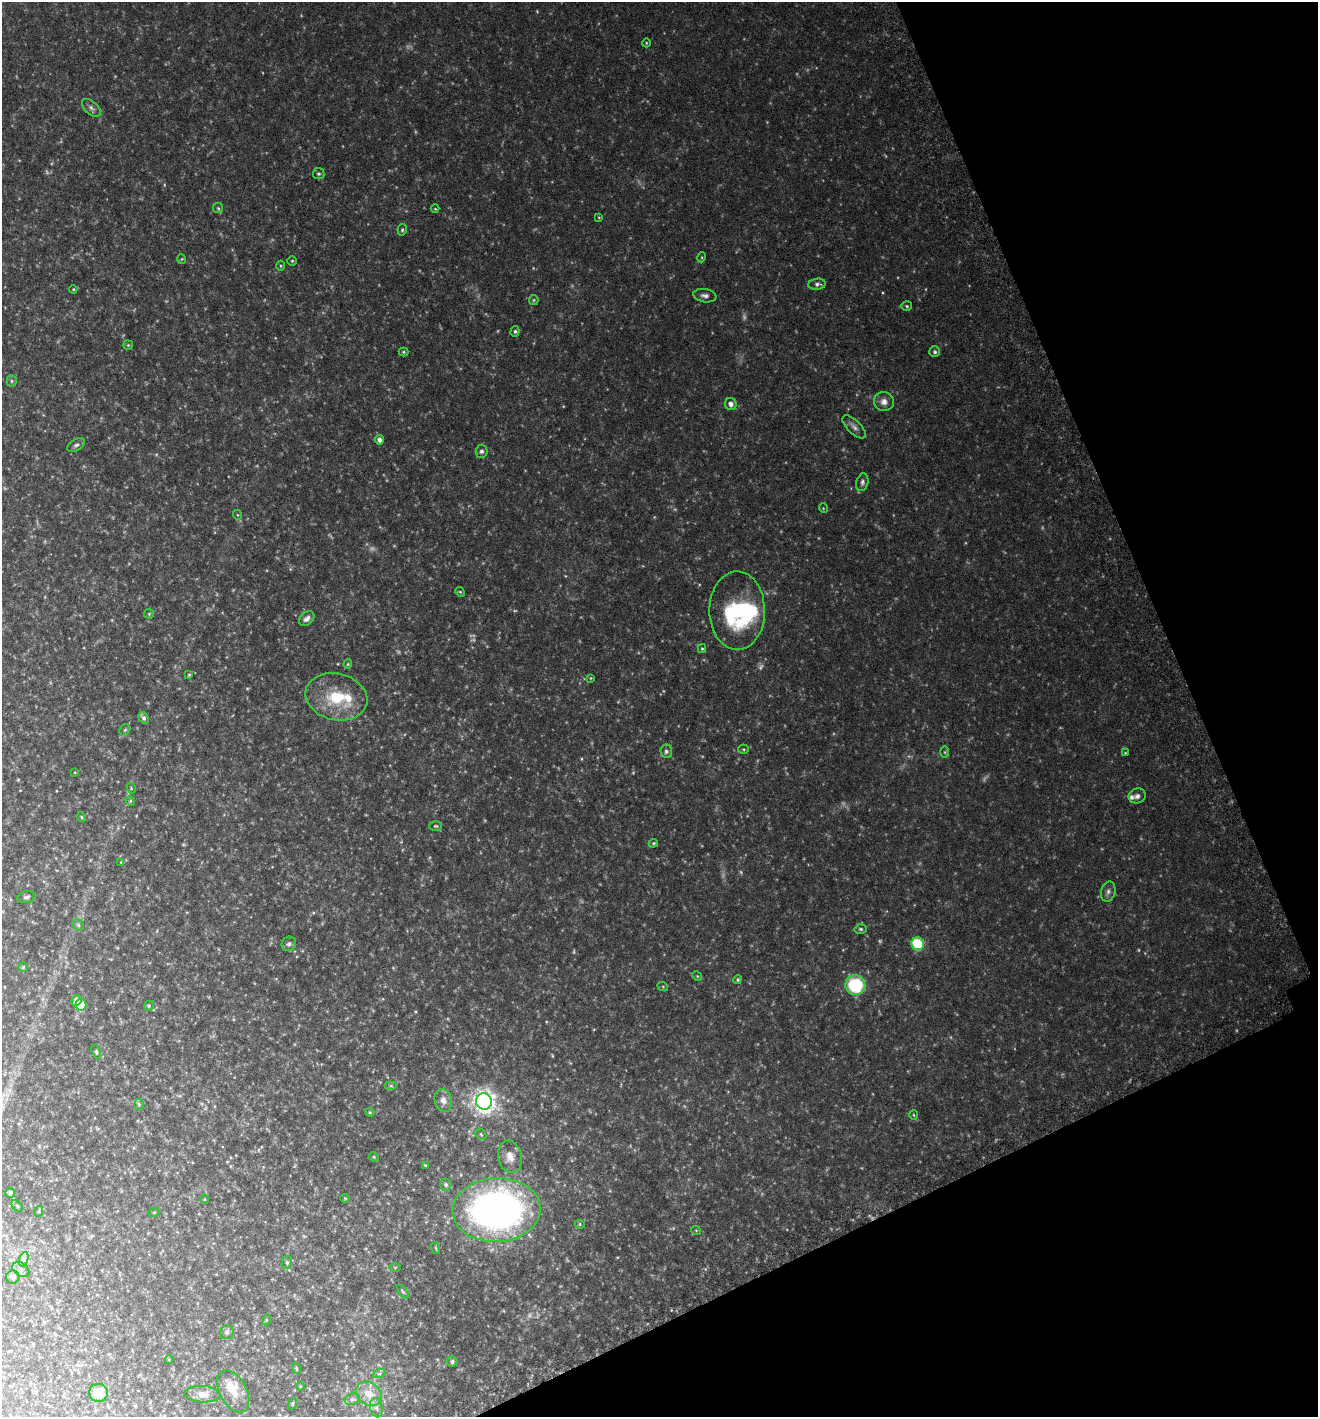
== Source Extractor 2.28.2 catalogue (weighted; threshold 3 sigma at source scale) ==
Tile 12 of 4 x 4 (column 4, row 3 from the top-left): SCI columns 4152-5467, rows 1452-2866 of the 5597 x 5730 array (HDU 1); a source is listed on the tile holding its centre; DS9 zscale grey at full resolution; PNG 1320 x 1419 px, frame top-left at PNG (2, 2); each listed source drawn as its Kron ellipse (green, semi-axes under 4 px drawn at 4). Shown black and unused: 21% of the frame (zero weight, under 3 of 6 exposures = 3% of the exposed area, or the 3 px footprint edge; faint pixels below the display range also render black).
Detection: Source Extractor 2.28.2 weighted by HDU 2 'WHT'; one run over the whole footprint, this tile lists its part. Background 0.0507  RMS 0.0049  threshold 0.0201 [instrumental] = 3 sigma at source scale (4.09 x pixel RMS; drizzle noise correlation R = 1.36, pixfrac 0.8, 0.0396/0.0396 arcsec/px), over >= 5 px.
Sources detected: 133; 20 too faint to see at this stretch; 1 inside a brighter object's white glare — neither listed nor drawn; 3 inside a brighter listed object's ellipse — not listed separately; the other 109 listed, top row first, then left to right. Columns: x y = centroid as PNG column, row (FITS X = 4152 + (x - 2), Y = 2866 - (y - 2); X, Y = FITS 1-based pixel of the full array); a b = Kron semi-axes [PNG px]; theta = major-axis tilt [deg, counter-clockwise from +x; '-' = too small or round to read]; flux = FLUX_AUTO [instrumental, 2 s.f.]
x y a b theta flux
646 43 4 3 - 0.35
91 108 11 6 -41 1.7
319 174 6 5 - 0.81
218 208 5 5 - 0.61
435 209 4 3 - 0.34
599 217 4 3 - 0.33
402 230 6 4 75 0.64
702 257 5 3 - 0.41
182 259 5 3 - 0.37
292 261 4 4 - 0.56
280 266 5 3 - 0.49
817 284 9 5 7 1.4
73 289 4 3 - 0.41
705 296 12 6 -9 1.8
534 300 5 4 - 0.55
907 306 5 4 - 0.66
515 331 5 4 - 0.88
128 345 4 4 - 0.49
404 352 5 4 - 0.53
935 352 5 5 - 1.1
12 381 5 5 - 0.72
884 402 10 9 - 2.9
731 404 6 5 - 2.4
854 427 15 6 -45 2.2
379 440 5 4 - 1.9
76 445 10 5 33 1.2
481 451 6 6 - 1.2
862 482 9 6 76 1.3
823 508 5 3 - 0.35
238 515 5 3 - 0.4
460 592 5 4 - 0.55
737 611 39 28 -90 47
149 614 5 4 - 0.57
307 619 9 6 43 1.7
702 649 4 4 - 0.53
348 664 4 4 - 0.45
189 675 4 3 - 0.5
591 678 4 2 - 0.34
336 697 31 23 -14 21
144 718 6 4 -58 1.3
125 730 6 5 - 0.63
744 749 5 4 - 0.56
666 751 7 6 - 1.4
945 752 6 4 90 0.6
1125 753 4 4 - 0.4
75 772 3 3 - 0.33
131 788 5 3 - 0.37
1137 796 9 7 19 1.6
130 801 5 4 - 0.53
81 817 5 4 - 0.57
436 826 6 5 - 0.67
653 843 4 3 - 0.52
121 862 4 4 - 0.37
1108 891 10 7 76 1.7
26 897 9 6 11 1.2
78 925 6 5 - 0.84
861 929 6 4 -4 0.88
289 944 8 6 41 1.6
918 944 6 6 - 27
23 967 5 4 - 0.58
697 976 5 4 - 0.54
738 980 4 4 - 0.57
855 985 10 10 - 31
663 987 5 3 - 0.47
76 1000 5 5 - 5.3
81 1005 6 5 - 9.6
149 1006 5 4 - 0.57
96 1052 7 4 -72 0.64
391 1086 6 4 0 0.65
443 1100 11 8 -77 3.1
484 1102 8 8 - 360
139 1104 5 4 - 0.76
370 1112 4 4 - 0.59
913 1115 5 3 - 0.42
481 1134 6 4 -45 0.7
374 1157 5 4 - 0.46
510 1157 16 11 -78 4.9
425 1165 3 3 - 0.53
446 1185 6 5 - 1.1
10 1193 5 4 - 1.3
345 1198 4 4 - 0.43
204 1199 4 3 - 0.3
17 1206 7 4 -45 0.66
497 1210 44 32 3 210
39 1211 5 3 - 0.52
154 1212 5 3 - 0.42
580 1224 5 4 - 0.59
696 1230 5 3 - 0.35
436 1248 6 3 -70 0.47
24 1259 7 4 72 1.3
287 1262 6 5 - 0.82
395 1267 5 3 - 0.42
21 1269 9 6 -33 1.7
13 1277 6 6 - 2.4
403 1292 8 4 -54 0.75
266 1320 5 3 - 0.47
227 1332 7 6 - 1.4
169 1360 4 3 - 0.38
452 1361 5 5 - 1.1
296 1368 6 3 -72 0.5
379 1374 6 4 19 0.79
300 1386 4 3 - 0.38
233 1391 23 13 -62 7.2
98 1393 9 9 - 8.4
202 1394 18 8 -3 3.8
369 1394 14 11 -34 6.7
352 1399 8 5 19 1.4
292 1404 6 3 72 0.5
376 1408 10 6 -79 2